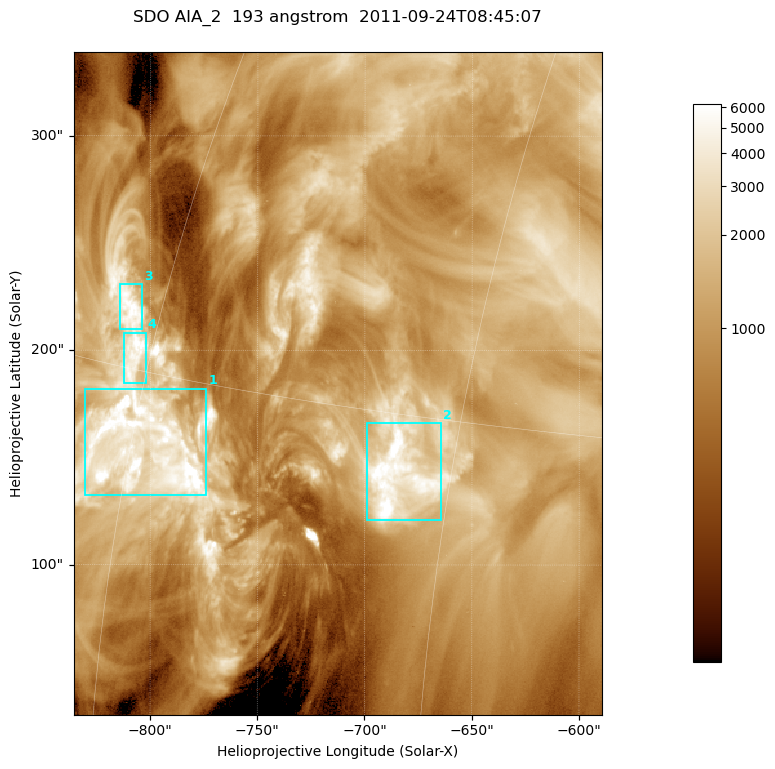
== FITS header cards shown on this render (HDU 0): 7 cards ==
TELESCOP= 'SDO     '           /
INSTRUME= 'AIA_2   '           /
WAVELNTH=                  193 /
WAVEUNIT= 'angstrom'           /
DATE-OBS= '2011-09-24T08:45:07.84' /
CTYPE1  = 'HPLN-TAN'           /
CTYPE2  = 'HPLT-TAN'           /

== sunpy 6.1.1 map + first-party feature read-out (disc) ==
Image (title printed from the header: SDO AIA_2  193 angstrom  2011-09-24T08:45:07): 410 x 514 px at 0.601 arcsec/px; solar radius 956 arcsec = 1592 px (partial field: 2.6% of the solar disc is inside the frame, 100% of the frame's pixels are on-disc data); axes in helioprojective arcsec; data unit not stated in the header (colour bar unlabelled)
Pointing: header CRPIX1/2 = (2043.81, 2047.21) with CRVAL1/2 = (0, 0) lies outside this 410 x 514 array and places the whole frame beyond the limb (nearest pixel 1.41 R_sun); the SolarSoft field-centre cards XCEN/YCEN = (-712.6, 184.6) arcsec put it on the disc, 1320 arcsec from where CRPIX/CRVAL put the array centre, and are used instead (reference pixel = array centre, CRVAL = XCEN/YCEN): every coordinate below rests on XCEN/YCEN
Orientation: roll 0.0565 deg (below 1 deg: not rotated)
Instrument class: DISC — disc imager (sunpy class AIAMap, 193 A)
Bright regions (active regions / flare kernels): reference = the on-disc median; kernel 3 px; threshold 5 sigma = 2945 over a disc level ~1035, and >= 1.15x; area >= 210 px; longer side >= 5 px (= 3 arcsec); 4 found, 4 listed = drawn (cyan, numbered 1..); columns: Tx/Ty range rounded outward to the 2 arcsec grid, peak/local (2 s.f.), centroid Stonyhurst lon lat
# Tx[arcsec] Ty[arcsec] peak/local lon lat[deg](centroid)
1 -832..-774 132..182 8.6 -59 +13
2 -700..-664 120..166 8.7 -47 +13
3 -814..-804 210..232 6.6 -62 +17
4 -814..-802 184..208 7.3 -61 +15